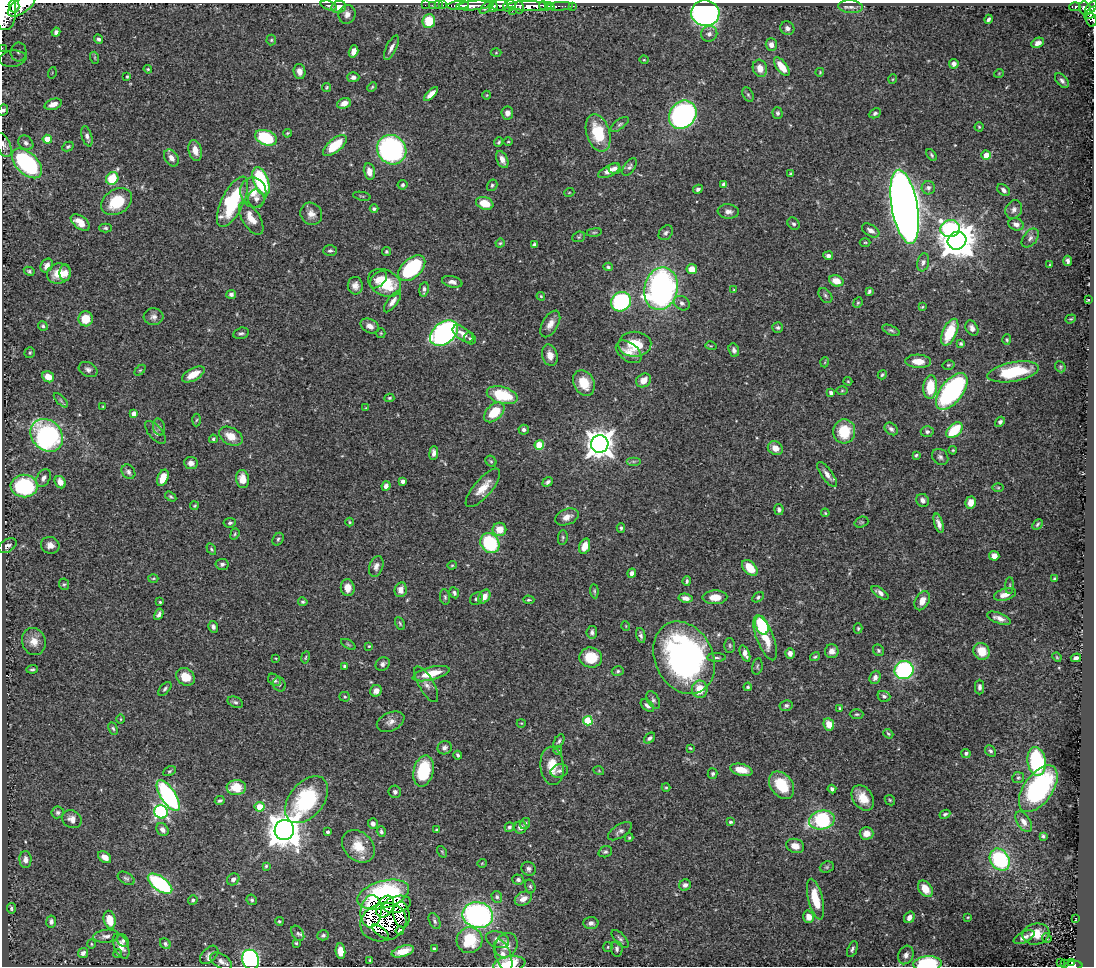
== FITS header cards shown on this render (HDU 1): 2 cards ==
NAXIS1  =                 1092
NAXIS2  =                  964

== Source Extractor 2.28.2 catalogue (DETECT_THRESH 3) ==
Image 1092 x 964 px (HDU 1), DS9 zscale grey, 1 PNG px = 1 image px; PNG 1096 x 968 px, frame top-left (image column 1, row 964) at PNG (2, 3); each listed source drawn as its Kron ellipse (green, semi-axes under 4 px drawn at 4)
Background 0.407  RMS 0.017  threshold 0.0521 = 3 sigma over >= 5 px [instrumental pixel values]
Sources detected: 478; all 478 listed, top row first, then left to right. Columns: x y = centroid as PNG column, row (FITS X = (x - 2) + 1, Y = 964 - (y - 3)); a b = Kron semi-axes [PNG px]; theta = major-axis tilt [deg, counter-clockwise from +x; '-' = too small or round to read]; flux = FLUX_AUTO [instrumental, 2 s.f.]
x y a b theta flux
329 5 8 4 -18 2.9
425 5 2 2 - 7.6
432 5 3 2 - 12
438 5 2 2 - 12
442 5 3 2 - 16
458 5 11 3 5 380
464 5 5 3 - 390
500 5 8 5 6 260
14 6 6 5 - 810
22 6 16 7 35 1800
474 6 18 4 5 820
509 6 6 5 - 220
531 6 23 5 -2 1500
543 6 4 3 - 290
548 6 3 3 - 160
559 6 14 3 3 160
573 6 3 2 - 6.1
339 7 7 6 - 12
487 7 9 3 44 110
493 7 5 3 - 190
519 7 6 3 -83 250
851 7 12 6 -6 4.5
1075 7 5 3 - 99
1085 8 7 5 -62 270
1091 8 8 4 48 250
4 11 19 11 -84 2800
512 11 3 2 - 110
1092 12 9 4 37 270
705 13 14 13 - 530
347 14 9 8 - 6.7
988 19 5 3 - 2.4
1091 20 7 5 -73 170
429 21 7 6 - 33
787 28 7 6 - 3.7
56 32 4 3 - 2.9
709 34 8 7 - 4.9
99 39 5 4 - 2.6
271 40 5 5 - 1.7
1038 43 6 4 25 5.5
771 45 6 5 - 5.7
2 48 2 2 - 6.7
391 48 13 5 64 4.9
354 51 6 4 73 7.6
19 52 9 8 - 6.2
496 53 5 3 - 1.2
95 58 6 4 -72 1.5
13 59 13 8 7 10
644 60 4 4 - 1.2
954 64 5 5 - 4.6
782 67 11 5 -53 20
760 68 9 7 -72 12
148 69 4 3 - 1.4
300 71 8 6 -79 6.4
820 72 4 3 - 1.1
52 73 6 3 73 1.4
999 73 5 3 - 0.86
127 77 3 2 - 1.3
353 77 6 5 - 4.4
893 79 5 3 - 1
1062 81 8 5 -48 4.1
327 87 4 4 - 1.5
372 87 5 3 - 1.3
431 94 9 4 44 7.6
487 95 4 3 - 0.93
748 95 7 5 -63 2.2
344 103 7 5 21 8.5
53 104 9 5 19 9.3
3 110 6 5 - 3.1
507 113 6 6 - 6
778 113 6 5 - 2.3
875 113 6 4 26 2.6
683 115 15 12 50 310
620 124 11 5 36 2.7
979 127 4 4 - 1.6
287 133 4 3 - 1.2
598 133 19 11 -73 49
87 136 10 5 -73 4.5
266 138 11 7 -20 73
47 139 4 4 - 21
499 142 5 3 - 1.7
508 142 4 3 - 1
26 143 8 6 -42 3.9
4 145 12 7 -67 4.7
335 145 14 6 40 34
68 147 6 4 29 2.1
195 150 10 6 -76 11
392 150 15 14 - 230
932 155 7 3 -54 2
986 155 5 4 - 13
171 158 9 6 -55 7.6
502 160 9 5 -66 7
27 163 18 10 -44 170
629 167 10 5 56 3.2
615 168 6 5 - 3.6
369 171 8 5 -78 9.1
609 171 12 5 28 8.9
791 174 4 3 - 1.6
112 178 6 6 - 34
261 181 15 7 -70 99
724 184 4 4 - 2.7
403 185 5 5 - 2.2
492 185 6 5 - 2
928 188 6 6 - 4
698 189 5 4 - 3.3
1004 190 7 5 -40 4.8
253 192 15 13 -80 17
569 193 5 3 - 0.91
362 196 9 3 -11 1.4
256 199 9 8 - 5.5
117 202 16 12 32 43
232 202 27 11 64 99
485 203 9 6 -19 22
905 207 37 13 -80 2200
374 209 4 4 - 2.4
1014 209 9 8 - 5.4
728 211 10 7 -4 5.8
311 214 11 10 - 8.3
251 218 18 8 -58 16
80 222 11 6 -37 15
794 224 7 5 -42 2.8
1016 224 7 6 - 5.2
105 228 6 4 -1 2.1
950 229 10 8 19 180
871 230 9 5 -33 6.4
594 232 7 3 8 1.6
666 233 8 6 48 3.2
579 237 6 5 - 1.6
1030 238 11 6 51 4.3
957 241 9 8 - 2800
865 242 5 3 - 1.3
500 243 4 4 - 1.4
534 245 4 3 - 2.2
330 251 7 5 2 2.6
386 252 4 4 - 1.7
828 256 5 4 - 3.5
1068 261 5 3 - 3.1
923 262 9 6 78 4
1049 265 3 2 - 0.87
47 266 7 5 57 7
608 267 4 4 - 2
412 268 16 9 43 120
692 269 5 5 - 13
29 271 5 4 - 2.1
59 273 12 10 14 20
65 273 8 5 87 5.3
378 280 10 6 45 11
836 281 7 5 -18 14
452 282 10 5 -13 6.3
384 283 17 13 -29 50
355 286 9 7 -88 6.8
424 289 7 4 82 4.3
661 289 21 16 77 380
734 290 4 4 - 1.1
869 291 4 3 - 2
231 294 5 4 - 3.8
541 296 4 4 - 1.3
825 296 8 5 -51 2.5
1088 300 3 2 - 1.2
392 301 13 5 54 6.1
621 302 10 9 - 140
682 303 8 6 -35 4.2
858 303 5 4 - 1.7
922 307 4 3 - 1.1
153 317 10 8 -3 5.4
86 319 7 7 - 22
1071 319 5 4 - 1.4
550 324 14 8 60 9
43 326 5 4 - 2
370 326 10 6 -27 7.2
778 327 5 5 - 2.3
972 328 8 6 -61 5.4
891 330 9 4 -25 2.6
950 332 14 7 67 43
241 333 8 5 14 3
381 333 5 4 - 1.3
444 333 16 10 38 290
463 334 12 6 -35 10
470 338 6 5 - 2.2
1007 340 5 4 - 1.5
635 344 16 12 2 34
961 344 3 3 - 2
711 346 5 3 - 1.3
734 350 7 5 -69 4
629 352 14 9 -37 11
30 353 5 5 - 1.9
550 355 11 7 -74 8.8
918 361 13 6 -2 16
825 362 5 3 - 0.96
948 365 6 4 14 1.6
1060 367 6 5 - 1.8
88 369 10 7 -27 4.4
140 370 6 4 44 1.7
1013 372 26 9 10 58
193 374 12 6 29 19
882 375 5 4 - 1.8
48 377 6 5 - 13
644 380 8 6 35 11
848 381 4 4 - 1.1
584 383 14 10 -62 24
930 387 12 7 85 37
842 390 5 3 - 1.3
952 391 21 11 52 200
831 393 4 3 - 2.8
502 395 16 8 -15 56
389 398 5 4 - 1.7
61 400 9 3 -45 2.2
103 407 4 2 - 0.95
366 408 3 3 - 0.91
494 412 12 7 43 33
134 414 4 4 - 8.7
196 420 6 4 86 1.6
1000 422 5 4 - 3.3
159 427 8 6 -75 3.2
891 429 7 5 -42 3.9
524 430 5 5 - 3.2
954 430 10 6 43 48
844 431 12 11 - 41
155 432 14 7 -50 5.6
927 432 6 5 - 3.4
47 435 18 15 -46 190
231 436 13 8 -29 14
213 439 4 3 - 2.1
600 444 9 8 - 1500
539 445 5 4 - 49
775 448 8 6 -30 9.7
953 450 4 3 - 1.1
434 453 7 4 84 4.3
916 455 4 3 - 1.6
940 457 9 7 -45 3.9
491 461 6 5 - 1.5
633 461 7 4 0 2.7
191 463 6 6 - 6.4
128 472 8 6 -49 3.4
827 474 15 5 -53 7.3
43 478 9 6 63 4.8
163 478 8 5 67 17
243 479 9 6 -82 13
403 481 4 3 - 4.6
60 482 6 5 - 10
548 482 5 4 - 3.1
24 486 13 11 1 110
386 486 5 4 - 4.7
483 488 24 9 49 18
998 488 6 4 0 1.5
171 497 6 4 -32 1.9
923 500 7 6 - 5
971 502 6 5 - 10
194 506 4 3 - 1.2
779 510 5 4 - 3.3
825 513 4 3 - 1
567 517 12 7 22 8.5
350 522 4 4 - 1.3
861 522 7 5 19 2
230 523 6 5 - 2.1
939 523 10 4 -73 5.7
1037 524 6 3 46 1.9
621 528 5 3 - 2
499 529 7 6 - 15
235 534 6 4 69 1.5
563 537 7 5 85 2
278 539 7 5 57 2.4
490 543 10 9 - 82
50 545 9 8 - 7
7 546 10 6 31 3.8
585 546 8 5 70 13
211 549 6 4 -58 1.9
994 556 5 5 - 6.8
222 564 6 5 - 3.5
452 565 4 4 - 1.2
376 566 11 6 71 5.6
750 568 9 6 -46 20
632 573 4 4 - 4.9
153 578 5 3 - 1.2
1055 578 3 3 - 1.6
687 581 5 3 - 1.7
64 584 6 5 - 1.9
1010 586 8 4 89 1.9
348 588 8 7 - 11
401 590 7 6 - 8.7
594 591 7 4 -83 1.7
454 593 6 4 -63 2.4
880 593 10 4 -35 5
1005 594 11 6 17 9.5
445 597 8 5 -80 2.2
484 597 7 5 54 10
715 597 12 7 2 14
758 597 6 4 32 2.1
685 598 7 4 -7 6.1
476 599 7 5 45 2.8
529 600 5 3 - 1.7
922 601 10 6 60 9.9
160 602 3 3 - 1.5
303 602 5 4 - 1.7
159 614 6 4 61 3.5
999 618 13 5 -20 6.8
400 623 7 4 -64 1.7
762 625 10 6 -68 83
626 626 5 3 - 0.89
213 627 6 5 - 3.2
858 628 5 4 - 1.6
592 632 6 5 - 3.2
641 635 8 4 -77 2.9
765 638 24 8 -69 26
34 642 13 11 -69 11
348 644 8 3 -30 1.4
730 645 7 5 -89 2.2
369 646 3 3 - 1.1
878 650 6 5 - 2.1
832 651 7 6 - 6.9
981 651 9 8 - 21
745 653 9 4 -69 6.6
790 653 5 5 - 6.5
305 657 6 3 80 1.3
815 657 5 3 - 1.6
1057 657 5 4 - 1.1
276 658 3 2 - 0.89
591 658 11 10 - 30
684 658 38 29 -64 350
717 658 9 3 0 2.2
1076 658 5 4 - 4.3
383 664 7 6 - 3.5
345 666 4 4 - 3
757 666 8 5 80 2.1
32 669 6 3 4 1.8
904 670 9 9 - 170
618 671 6 5 - 2.1
431 674 19 6 14 28
185 677 10 8 -35 20
875 677 7 5 67 4.4
274 680 7 5 -41 3.6
279 684 7 6 - 3
426 684 20 7 -60 7.8
748 687 4 4 - 1.8
980 687 7 4 -90 3.1
165 689 8 4 46 2.6
700 689 9 8 - 21
376 691 6 5 - 5.8
884 696 6 5 - 2.5
345 697 5 5 - 1.8
653 700 9 5 -61 2.9
235 702 8 5 -23 2.8
786 705 6 5 - 3
647 706 8 5 -40 3.6
840 708 3 3 - 1.9
857 714 7 5 0 2.1
121 719 4 3 - 0.95
588 721 5 4 - 53
391 722 14 9 25 7.4
521 723 4 3 - 0.87
829 724 6 5 - 16
113 728 6 4 -62 1.9
888 734 5 3 - 1.5
649 738 6 4 42 2.9
559 741 8 4 60 2.3
445 748 7 6 - 3.9
690 748 4 2 - 1.2
558 751 4 4 - 1.4
990 751 6 5 - 2.7
966 753 4 4 - 2.1
458 755 4 3 - 2.1
1037 761 14 9 -81 100
552 766 19 11 -84 20
741 770 11 6 -14 22
169 771 7 4 27 1.8
423 771 16 10 77 56
559 771 9 6 14 3.7
599 771 5 3 - 0.87
713 774 5 5 - 2.2
1018 778 6 5 - 1.9
782 785 15 10 -53 42
236 787 9 7 2 27
666 787 4 4 - 1.3
832 789 4 4 - 3.3
1038 789 27 14 55 160
395 792 6 6 - 3.3
168 796 17 7 -57 180
863 798 14 10 -55 18
306 800 27 17 51 110
890 800 6 4 -46 1.4
220 801 5 3 - 1.8
260 807 5 5 - 19
58 812 6 6 - 2.8
161 812 7 6 - 210
945 814 5 4 - 2.2
72 819 10 8 -33 7.3
822 820 13 9 14 110
730 822 4 3 - 2.3
1024 822 11 6 -58 6.8
525 823 6 5 - 2.7
373 824 5 5 - 5.4
509 827 5 4 - 2.3
520 827 6 6 - 4.7
162 830 7 5 -52 5.1
284 830 10 9 - 2500
437 830 4 3 - 1.5
620 831 13 6 33 4.9
328 832 3 3 - 2.4
381 832 5 4 - 2.4
866 833 7 6 - 9.1
1043 836 4 3 - 2.4
629 838 4 3 - 1.5
358 846 18 14 -44 27
795 846 9 7 -20 12
442 852 6 4 -56 1.4
605 852 7 5 21 2.5
105 857 7 5 -37 7.6
25 859 8 6 -88 5.9
1000 860 12 9 -55 100
482 863 5 3 - 0.86
266 866 4 4 - 1.6
827 867 7 5 21 2.2
529 869 7 6 - 3.5
126 878 9 5 -30 2.8
233 879 6 5 - 4.2
518 880 6 5 - 2.9
160 884 14 7 -35 150
685 885 6 5 - 3.8
530 886 7 5 -74 2.1
925 889 9 6 -54 17
383 894 26 13 16 150
497 897 6 5 - 2.4
523 899 9 6 26 9.1
815 899 21 7 -76 32
193 900 5 4 - 2
252 900 5 5 - 2.3
397 904 14 8 13 24
385 907 12 8 60 18
11 908 5 4 - 2.2
371 911 16 10 84 20
402 915 13 8 -81 8.9
478 915 15 13 -9 270
809 917 6 5 - 10
909 917 6 5 - 6.6
968 917 4 3 - 0.97
1076 919 3 2 - 0.68
110 920 9 6 -78 22
279 921 4 4 - 1.7
435 921 9 5 -64 3.1
51 922 6 5 - 3.8
383 922 23 19 16 41
591 923 7 6 - 5.5
400 931 4 4 - 4.3
381 932 10 3 -38 320
298 933 8 5 -56 3.3
1036 934 13 10 13 18
323 935 6 5 - 2.5
106 936 13 6 6 5.4
1024 937 11 5 26 5.2
1047 938 5 4 - 1.6
620 939 11 5 -47 3.3
469 940 13 12 - 41
498 940 12 8 -17 7.5
123 941 7 5 -51 2.8
296 943 3 3 - 1.4
91 944 5 3 - 1.2
165 944 6 5 - 2.4
506 945 13 11 56 12
121 946 13 7 -66 10
608 947 5 4 - 1.4
434 949 3 3 - 1.4
617 949 8 6 -84 3.3
852 949 8 4 68 3.1
340 951 8 5 -84 16
403 951 11 5 17 16
83 953 5 4 - 4.6
118 953 4 4 - 1.5
209 955 11 7 45 5.4
503 955 17 8 -70 8.4
906 955 9 7 63 5.7
251 960 10 8 -68 260
370 960 3 3 - 1.4
221 961 12 7 -30 6.4
1061 962 2 2 - 9.2
1072 963 3 3 - 23
509 964 16 7 10 32
927 964 14 7 3 82
1064 964 3 2 - 7.9
1073 966 9 3 5 120
At the frame edge (FLAGS 8, measured only in part): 11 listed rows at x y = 22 6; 4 11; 1092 12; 1091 20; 2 48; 3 110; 4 145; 251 960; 509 964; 927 964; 1073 966